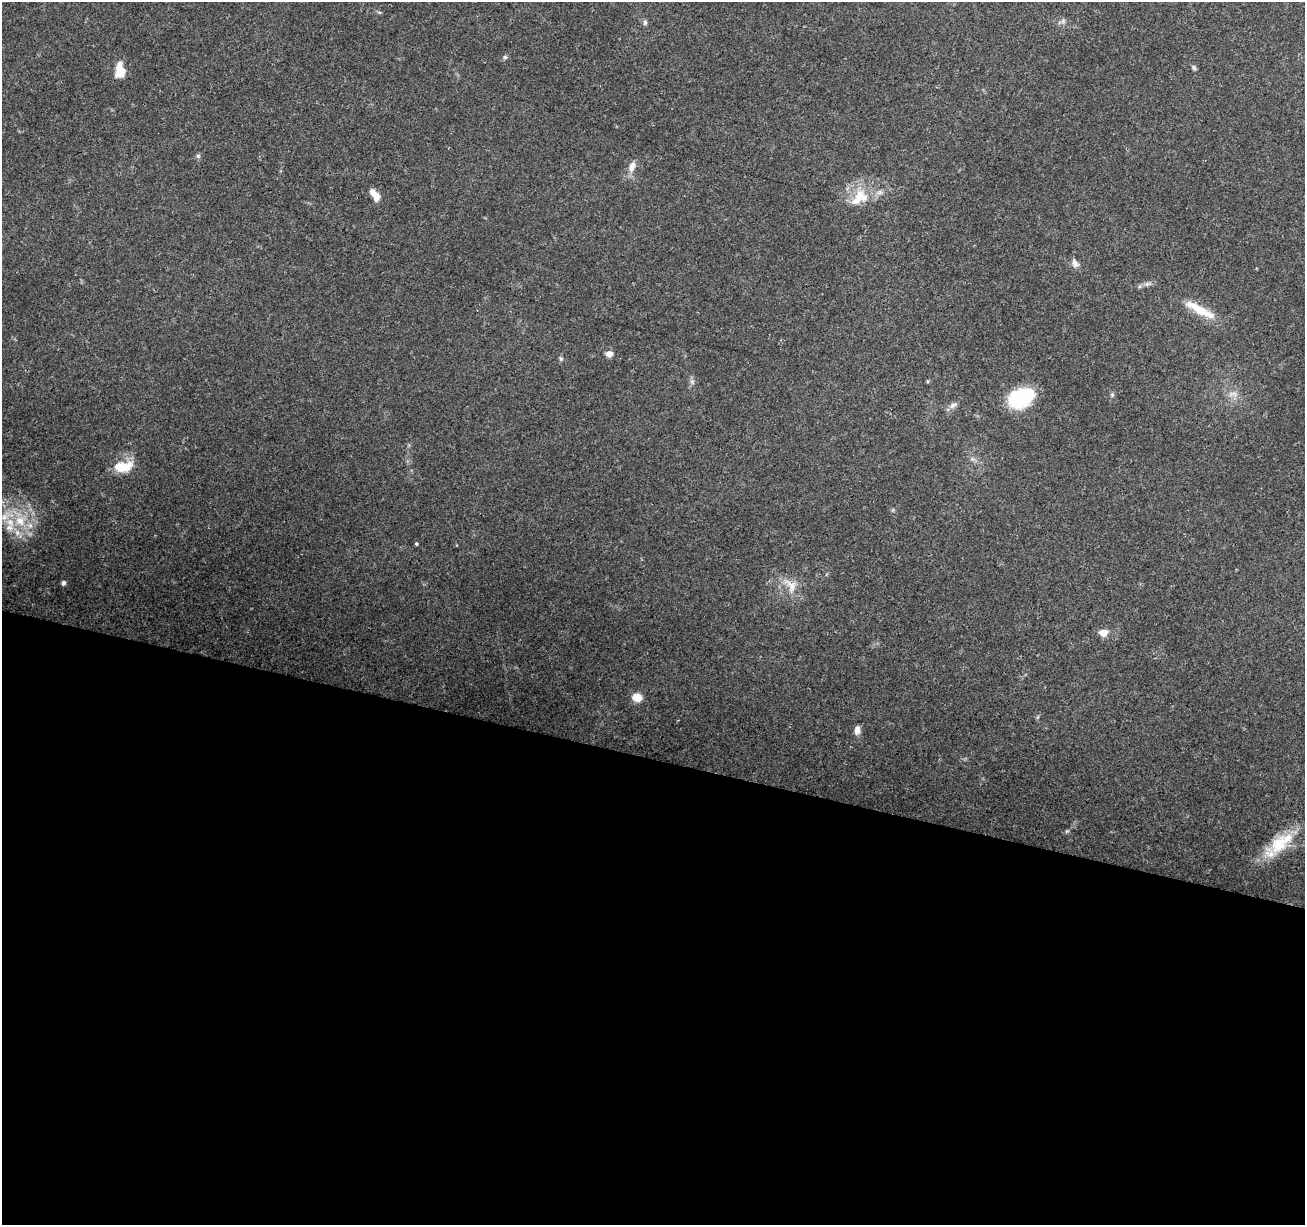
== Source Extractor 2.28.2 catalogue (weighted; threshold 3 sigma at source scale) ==
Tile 14 of 4 x 4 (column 2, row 4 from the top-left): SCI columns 1314-2616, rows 285-1507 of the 5222 x 5397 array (HDU 1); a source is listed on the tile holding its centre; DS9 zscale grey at full resolution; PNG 1307 x 1227 px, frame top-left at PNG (2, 2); no overlay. Shown black and unused: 38% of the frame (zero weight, under 3 of 4 exposures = <1% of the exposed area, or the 3 px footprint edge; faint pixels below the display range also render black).
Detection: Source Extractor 2.28.2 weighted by HDU 2 'WHT'; one run over the whole footprint, this tile lists its part. Background 0.0493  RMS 0.0061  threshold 0.0273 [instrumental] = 3 sigma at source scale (4.5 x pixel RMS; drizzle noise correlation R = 1.50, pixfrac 1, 0.0396/0.0396 arcsec/px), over >= 5 px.
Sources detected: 38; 9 inside a brighter listed object's ellipse — not listed separately; the other 29 listed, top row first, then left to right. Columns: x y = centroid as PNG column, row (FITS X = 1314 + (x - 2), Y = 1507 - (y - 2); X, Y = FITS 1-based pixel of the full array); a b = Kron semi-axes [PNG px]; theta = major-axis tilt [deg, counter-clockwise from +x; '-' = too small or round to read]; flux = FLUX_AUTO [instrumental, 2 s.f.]
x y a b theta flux
379 12 6 4 -18 0.78
1063 21 6 5 - 1.4
645 22 8 5 -90 1.3
505 57 5 5 - 1.1
1194 68 7 5 -74 1.1
120 71 18 11 86 10
198 156 6 5 - 1.1
632 166 15 8 68 4.6
375 195 16 7 -55 6.6
861 196 23 18 -38 15
1075 263 12 8 -59 3
1202 311 43 10 -27 15
609 354 8 7 - 3.8
561 359 7 5 -55 1
692 382 8 6 -70 1.7
1233 394 13 8 1 3.8
1112 395 6 4 47 0.97
1020 399 20 14 26 53
953 405 14 6 30 2.7
123 467 24 13 12 14
20 521 16 15 - 16
417 544 3 3 - 1
63 583 5 5 - 1.5
791 585 25 14 -51 10
1103 633 10 8 4 5.7
637 697 12 9 -12 6.8
857 730 11 7 83 3.3
1067 831 6 4 42 0.85
1279 844 29 21 53 19